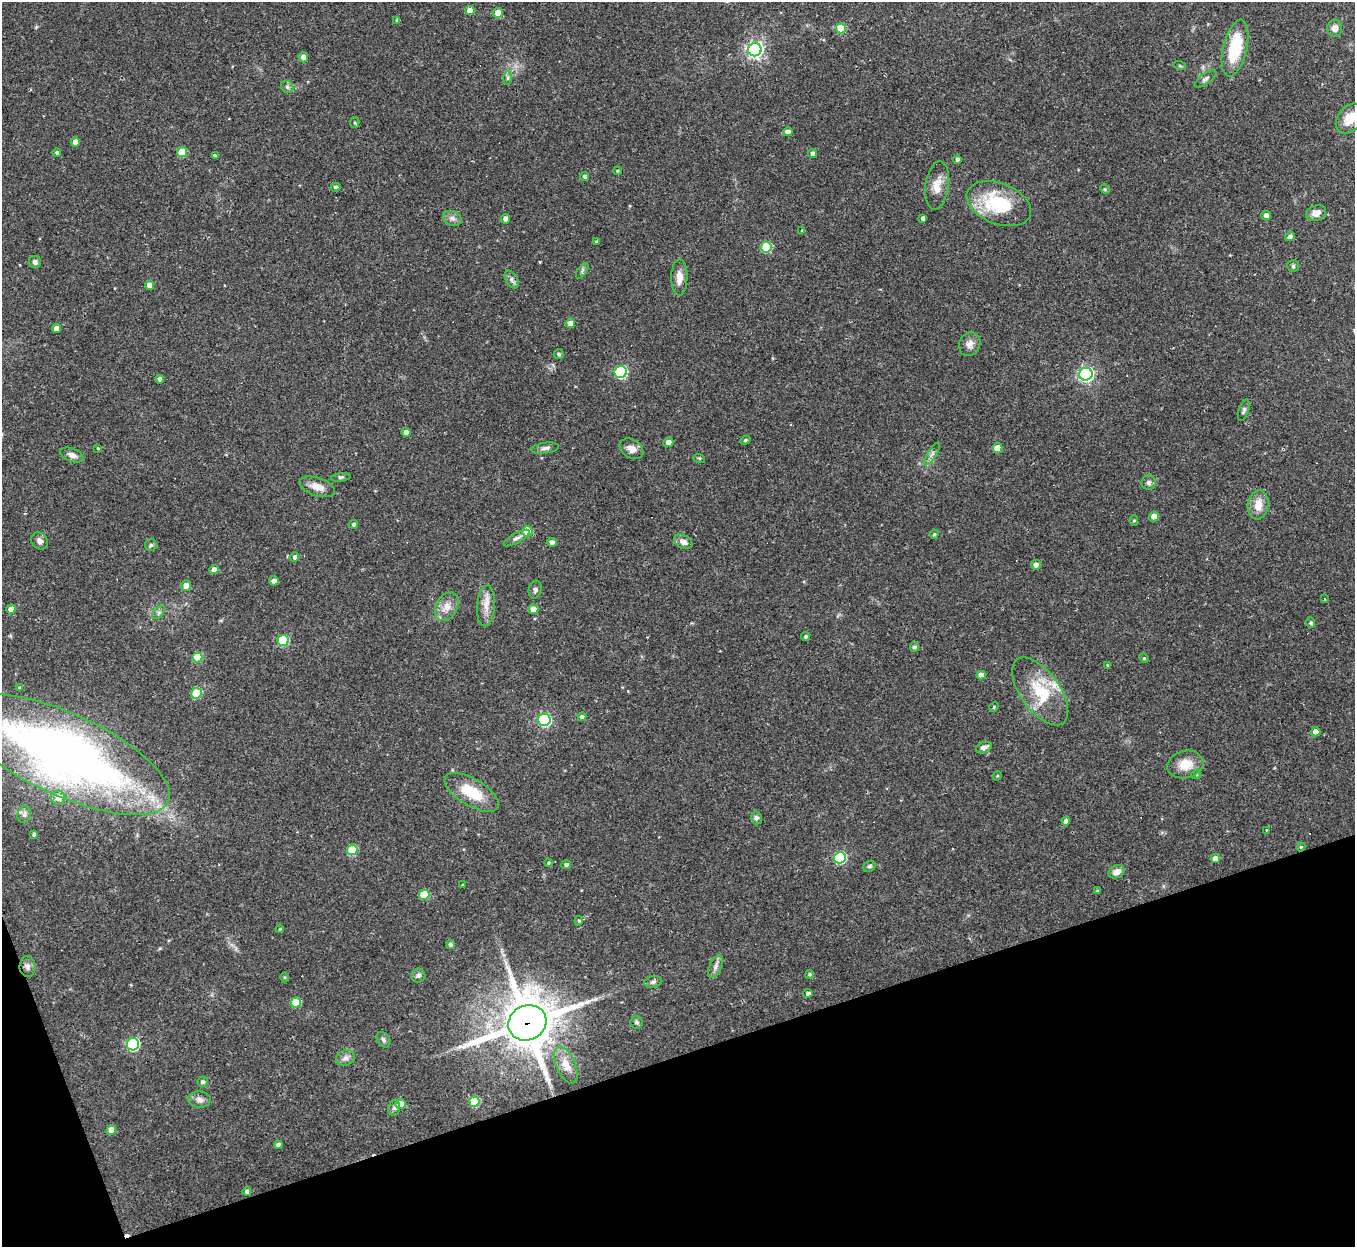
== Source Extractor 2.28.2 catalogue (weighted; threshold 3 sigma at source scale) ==
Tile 14 of 4 x 4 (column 2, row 4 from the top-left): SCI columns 1354-2706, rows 143-1387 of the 5413 x 5393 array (HDU 1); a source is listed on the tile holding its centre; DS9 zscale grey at full resolution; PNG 1357 x 1249 px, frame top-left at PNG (2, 2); each listed source drawn as its Kron ellipse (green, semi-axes under 4 px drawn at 4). Shown black and unused: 17% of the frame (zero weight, under 2 of 3 exposures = <1% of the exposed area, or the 3 px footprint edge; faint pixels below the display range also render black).
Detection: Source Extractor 2.28.2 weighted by HDU 2 'WHT'; one run over the whole footprint, this tile lists its part. Background 0.0562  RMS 0.0055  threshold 0.0246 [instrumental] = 3 sigma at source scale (4.5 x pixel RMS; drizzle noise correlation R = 1.50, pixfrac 1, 0.05/0.05 arcsec/px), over >= 5 px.
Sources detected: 155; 4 cosmic-ray / hot-pixel residue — neither listed nor drawn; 2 inside a brighter listed object's ellipse — not listed separately; the other 149 listed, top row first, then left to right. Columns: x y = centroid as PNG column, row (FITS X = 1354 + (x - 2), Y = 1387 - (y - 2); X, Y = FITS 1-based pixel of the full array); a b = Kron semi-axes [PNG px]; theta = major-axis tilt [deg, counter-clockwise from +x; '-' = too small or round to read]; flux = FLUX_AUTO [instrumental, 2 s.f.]
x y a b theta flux
470 10 5 4 - 5.7
498 13 5 5 - 7
397 20 3 3 - 0.85
841 28 5 5 - 15
1335 28 8 7 - 3.1
1235 48 29 12 77 25
755 50 6 6 - 190
303 57 5 4 - 2.6
1180 66 6 4 -18 0.62
508 78 7 4 90 1.1
1205 79 13 5 35 1.9
287 87 7 5 -45 1.2
1350 118 17 11 54 9.9
355 123 5 4 - 0.77
788 132 5 4 - 2.7
75 142 4 4 - 3.9
182 152 5 5 - 15
57 153 4 4 - 1.1
812 153 4 4 - 1.8
215 155 4 3 - 1.9
957 160 4 4 - 1.5
617 171 4 3 - 0.61
584 176 4 4 - 1.3
937 185 24 11 82 7.7
335 187 5 4 - 1.3
1105 189 5 4 - 0.58
999 204 34 20 -21 36
1316 213 10 7 20 4.2
1266 215 5 4 - 3.1
452 218 9 7 -23 2.3
923 218 4 4 - 1.8
505 219 5 4 - 2.6
802 230 4 4 - 0.67
1290 237 5 4 - 1.9
596 242 3 3 - 0.68
766 247 5 5 - 24
35 262 6 6 - 1.6
1293 266 6 5 - 0.89
582 271 9 4 56 1.1
679 277 18 8 89 5.2
512 279 10 5 -61 1.8
150 285 4 4 - 4.1
570 323 5 4 - 3
56 328 4 4 - 3.6
970 344 12 10 64 3.5
559 354 5 4 - 1.1
621 372 6 6 - 58
1086 374 7 6 - 130
159 379 4 4 - 2
1244 410 11 5 72 1.5
406 432 4 4 - 3.1
745 440 5 4 - 0.81
668 442 5 4 - 3.1
98 448 4 3 - 0.47
545 448 14 5 8 2
997 448 5 5 - 7.2
632 449 13 9 -32 3.7
932 454 13 4 58 1.8
72 455 12 6 -21 2.9
699 458 6 3 -18 0.59
341 477 10 3 9 1
1149 483 7 7 - 1.6
317 487 18 9 -18 5.4
1258 505 14 10 80 7.5
1154 517 5 4 - 5.5
1134 521 5 4 - 0.89
354 524 4 4 - 1.2
527 531 5 5 - 12
934 534 5 4 - 0.77
517 538 15 5 28 2.1
39 541 9 7 -45 2.3
552 542 5 4 - 2.2
683 542 10 6 -27 3.3
151 545 6 6 - 1.1
295 557 5 4 - 1.8
1036 565 5 5 - 2.4
214 570 4 4 - 3.6
274 581 5 4 - 2
186 586 5 5 - 3.7
535 590 9 6 78 1.5
1325 599 3 3 - 0.51
486 606 20 9 86 5.9
447 607 15 10 62 5.4
11 609 4 4 - 5.2
533 609 5 4 - 5.9
159 613 8 4 46 1.3
1311 623 5 4 - 1.1
805 637 4 3 - 1.1
283 640 5 5 - 31
914 647 5 4 - 1.3
197 657 5 5 - 14
1144 658 5 4 - 0.64
1108 666 4 3 - 0.76
981 675 4 4 - 3.9
19 687 3 3 - 0.53
1040 691 39 19 -54 23
196 693 5 5 - 22
994 707 5 4 - 0.69
582 717 4 4 - 1.7
544 720 6 6 - 79
1316 732 5 4 - 5.3
984 748 8 5 23 2.6
65 754 114 41 -25 440
1185 765 18 13 15 9
1196 774 5 4 - 0.94
997 776 5 4 - 0.63
472 792 30 13 -31 18
58 797 7 7 - 4.4
24 815 8 6 77 1.7
756 818 6 5 - 1.5
1066 821 4 4 - 2.3
1266 830 3 2 - 0.35
34 834 4 4 - 1.1
1301 847 4 4 - 0.69
352 850 5 5 - 20
840 858 6 5 - 52
1215 858 5 4 - 3.9
548 863 4 3 - 0.78
566 865 5 4 - 1.2
870 866 6 5 - 1.1
1116 872 8 6 25 3.9
462 885 4 3 - 0.47
1097 890 4 4 - 0.61
424 895 5 5 - 18
579 921 5 4 - 0.73
280 929 4 3 - 0.56
451 945 4 4 - 1.3
716 966 12 6 67 2.5
28 967 10 8 -89 2.2
810 974 4 4 - 0.85
418 976 7 7 - 1.5
285 977 5 3 - 0.6
653 982 9 5 9 1.5
808 993 4 4 - 1.5
296 1003 5 5 - 16
636 1022 6 6 - 1.1
527 1023 19 17 28 2600
383 1040 8 6 -57 1.6
133 1044 6 6 - 66
345 1058 9 7 24 2.4
566 1065 20 9 -66 5.4
203 1082 5 5 - 1.2
199 1100 11 8 -1 2.6
474 1102 5 5 - 23
401 1104 5 5 - 8.4
394 1108 8 6 77 1.5
111 1130 5 5 - 4.6
278 1145 4 4 - 2
247 1192 4 4 - 2.2
Overlapping masked pixels (flux is a lower limit): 1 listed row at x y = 527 1023
Isophote crosses this tile's border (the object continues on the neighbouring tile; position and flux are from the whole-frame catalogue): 2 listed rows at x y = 1350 118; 65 754